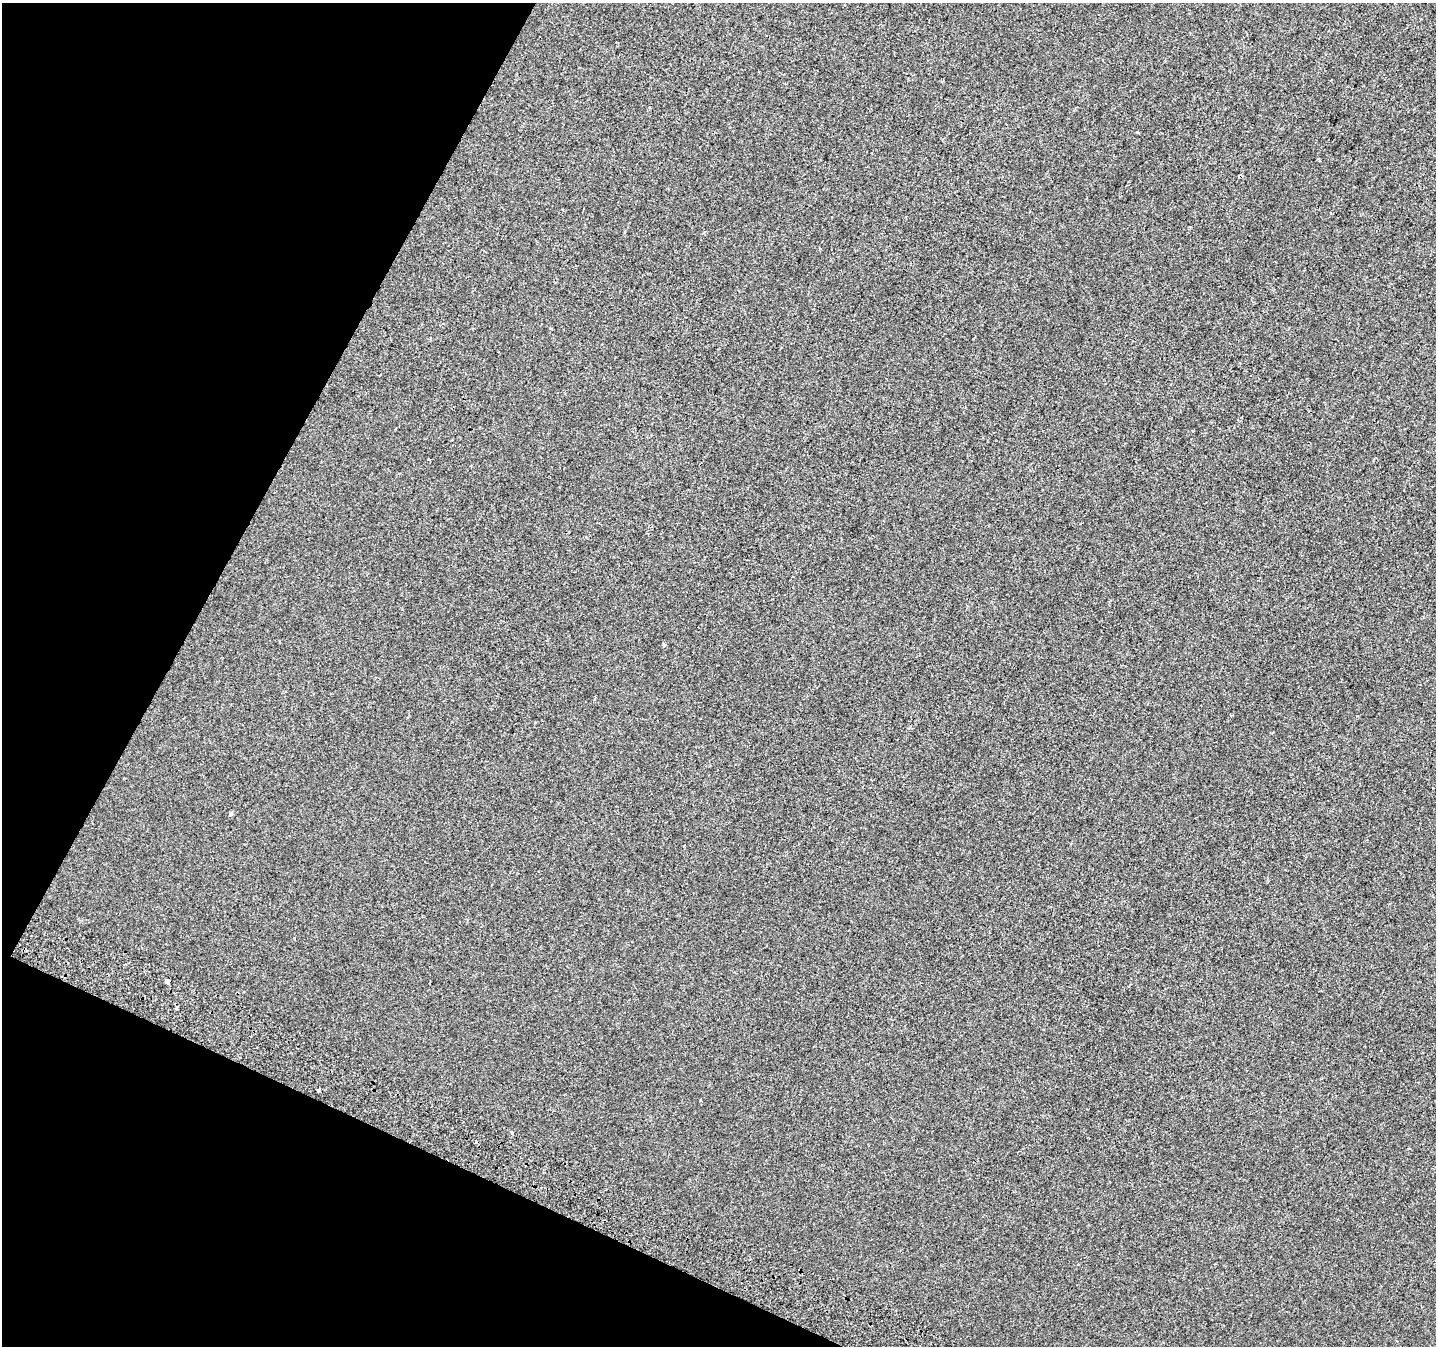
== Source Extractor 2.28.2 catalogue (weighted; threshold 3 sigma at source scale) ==
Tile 9 of 4 x 4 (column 1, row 3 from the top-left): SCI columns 7-1440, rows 1611-2954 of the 5769 x 5892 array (HDU 1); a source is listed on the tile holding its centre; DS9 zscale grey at full resolution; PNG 1438 x 1348 px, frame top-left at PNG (2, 3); no overlay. Shown black and unused: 22% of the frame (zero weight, under 2 of 3 exposures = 2% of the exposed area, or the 3 px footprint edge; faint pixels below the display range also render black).
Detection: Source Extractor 2.28.2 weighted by HDU 2 'WHT'; one run over the whole footprint, this tile lists its part. Background -3.19e-04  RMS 0.0055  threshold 0.0246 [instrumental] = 3 sigma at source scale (4.5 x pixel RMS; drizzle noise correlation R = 1.50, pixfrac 1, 0.0396/0.0396 arcsec/px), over >= 5 px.
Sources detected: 7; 1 cosmic-ray / hot-pixel residue — not listed; the other 6 listed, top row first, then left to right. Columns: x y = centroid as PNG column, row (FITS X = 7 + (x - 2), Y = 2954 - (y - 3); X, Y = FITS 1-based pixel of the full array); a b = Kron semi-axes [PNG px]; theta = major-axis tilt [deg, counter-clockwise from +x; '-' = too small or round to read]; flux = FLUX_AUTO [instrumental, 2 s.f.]
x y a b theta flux
1138 133 4 3 - 4.3
231 814 4 3 - 2.8
168 981 5 4 - 16
176 1008 4 3 - 0.79
318 1090 4 3 - 2.9
512 1133 3 3 - 2.7